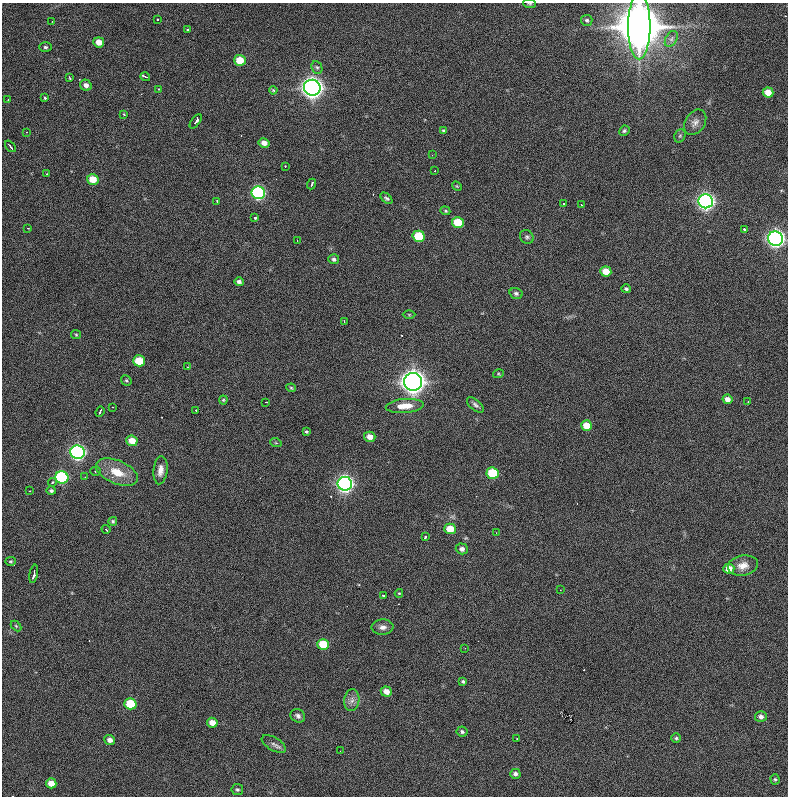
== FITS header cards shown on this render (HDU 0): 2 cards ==
NAXIS1  =                  786 / length of data axis 1
NAXIS2  =                  794 / length of data axis 2

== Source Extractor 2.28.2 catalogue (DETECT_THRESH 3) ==
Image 786 x 794 px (HDU 0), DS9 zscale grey, 1 PNG px = 1 image px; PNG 790 x 798 px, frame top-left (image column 1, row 794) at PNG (2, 3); each listed source drawn as its Kron ellipse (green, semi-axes under 4 px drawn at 4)
Background 1220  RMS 29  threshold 86.2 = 3 sigma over >= 5 px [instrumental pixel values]
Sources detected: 124; all 124 listed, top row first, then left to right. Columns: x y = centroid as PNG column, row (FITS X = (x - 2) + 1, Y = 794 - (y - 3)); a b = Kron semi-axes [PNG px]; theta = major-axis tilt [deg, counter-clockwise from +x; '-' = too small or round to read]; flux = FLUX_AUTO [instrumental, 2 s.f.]
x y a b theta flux
530 4 6 4 -6 2.3e+03
158 20 3 3 - 4.2e+03
587 20 6 5 - 3.6e+03
52 21 2 2 - 1.2e+03
639 26 33 11 90 1.2e+07
187 30 3 2 - 2.3e+03
671 39 8 5 61 6.1e+03
99 42 5 5 - 1.7e+04
45 47 6 5 - 3.7e+03
240 60 6 5 - 3.9e+04
317 67 6 5 - 3.8e+03
69 77 3 2 - 2.6e+03
145 77 5 3 - 1.0e+04
86 85 6 5 - 7.9e+03
312 88 8 8 - 1.5e+06
158 89 3 2 - 1.4e+03
273 90 4 4 - 2.3e+03
768 92 5 5 - 2.3e+04
45 98 3 3 - 3.3e+03
8 100 3 2 - 1.4e+03
124 114 3 2 - 1.5e+03
196 121 8 3 54 1.4e+04
695 122 14 9 56 1.2e+04
444 131 4 3 - 3.0e+03
624 131 5 4 - 3.3e+03
26 132 3 3 - 2.4e+03
680 136 7 5 68 3.5e+03
264 143 5 4 - 1.2e+04
10 146 7 2 -50 6.7e+03
432 155 2 2 - 9.8e+02
285 166 2 2 - 5.3e+03
435 171 2 2 - 1.4e+03
47 174 3 2 - 3.1e+03
93 179 6 5 - 3.2e+04
312 184 5 3 - 4.4e+03
457 186 5 4 - 2.0e+03
258 193 7 6 - 3.6e+05
386 198 7 4 -43 3.8e+03
217 201 3 2 - 2.0e+03
706 201 7 7 - 8.6e+05
564 203 2 2 - 1.5e+03
581 205 3 2 - 2.1e+03
445 211 5 4 - 2.4e+03
255 218 3 3 - 4.6e+03
458 223 6 5 - 6.4e+04
28 228 3 2 - 1.7e+03
744 229 3 3 - 2.6e+03
419 236 6 5 - 7.2e+04
527 237 7 6 - 4.6e+03
775 239 7 7 - 9.9e+05
297 241 3 2 - 2.3e+03
334 259 5 5 - 4.4e+03
606 271 5 5 - 3.2e+04
239 282 5 4 - 5.8e+03
626 289 4 4 - 3.8e+03
516 293 6 5 - 4.8e+03
409 315 6 4 -1 2.2e+03
344 321 2 2 - 1.4e+03
76 335 5 4 - 2.2e+03
139 361 6 5 - 5.1e+04
188 367 3 3 - 2.1e+03
498 374 5 3 - 2.1e+03
126 380 6 4 -51 2.9e+03
413 382 9 9 - 2.1e+06
291 388 4 4 - 2.2e+03
727 399 5 4 - 1.0e+04
223 400 4 4 - 2.1e+03
266 402 3 2 - 1.7e+03
748 402 2 2 - 1.3e+03
475 405 10 5 -40 5.6e+03
405 406 19 7 4 2.8e+04
113 407 2 2 - 1.3e+03
196 410 3 2 - 2.3e+03
100 412 5 2 - 3.3e+03
587 426 5 5 - 3.2e+04
306 432 3 3 - 2.4e+03
370 437 6 5 - 1.3e+04
132 441 6 5 - 2.6e+04
276 443 6 3 -18 2.3e+03
77 452 7 6 - 6.3e+05
160 470 14 7 84 1.4e+04
95 471 5 4 - 2.8e+03
117 472 22 11 -23 4.3e+04
493 473 6 5 - 9.3e+04
62 477 6 6 - 2.4e+05
85 477 2 2 - 9.7e+02
52 482 4 3 - 2.7e+03
345 484 7 7 - 8.3e+05
29 491 2 2 - 1.0e+03
51 491 5 4 - 3.4e+03
113 521 4 4 - 2.8e+03
106 529 4 3 - 6.0e+03
450 529 6 5 - 3.4e+04
496 533 2 2 - 9.3e+02
425 537 3 2 - 4.0e+03
462 549 6 5 - 8.2e+03
11 561 5 4 - 2.4e+03
743 566 15 10 10 1.9e+04
729 569 5 5 - 2.4e+04
34 574 9 3 79 9.3e+03
560 590 2 2 - 1.1e+03
399 593 4 2 - 6.3e+03
383 596 3 3 - 2.4e+03
16 626 6 4 -45 2.3e+03
382 627 11 7 3 9.3e+03
323 644 6 5 - 5.9e+04
465 648 2 2 - 9.7e+02
463 681 4 3 - 2.9e+03
386 691 6 5 - 1.4e+04
352 700 11 7 82 1.0e+04
130 704 6 5 - 6.8e+04
298 716 8 6 -36 5.9e+03
761 717 6 5 - 7.2e+03
212 723 5 5 - 1.7e+04
462 732 6 5 - 4.0e+03
676 738 4 4 - 2.9e+03
517 739 2 2 - 1.2e+03
110 740 5 5 - 9.4e+03
274 744 13 6 -30 8.2e+03
340 751 2 2 - 1.2e+03
515 774 5 5 - 5.7e+03
775 779 5 4 - 2.9e+03
51 783 5 5 - 2.0e+04
237 790 5 5 - 3.7e+03
At the frame edge (FLAGS 8, measured only in part): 2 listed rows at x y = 530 4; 639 26